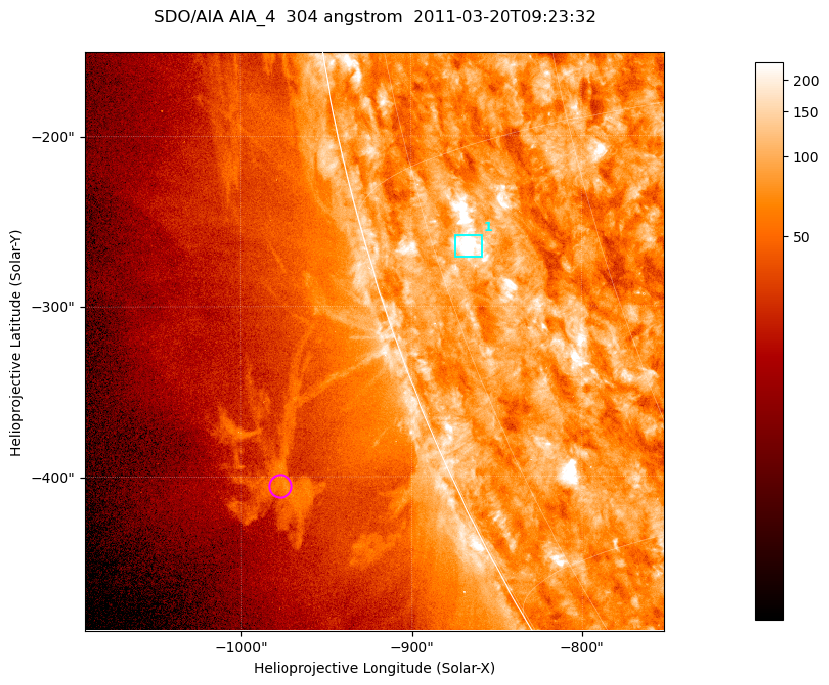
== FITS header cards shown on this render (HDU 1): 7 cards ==
TELESCOP= 'SDO/AIA '           / For AIA: SDO/AIA
INSTRUME= 'AIA_4   '           / For AIA: AIA_ATA1, AIA_ATA2, AIA_ATA3 or AIA_AT
WAVELNTH=                  304 / [angstrom] Wavelength
WAVEUNIT= 'angstrom'           / Wavelength unit: angstrom
DATE-OBS= '2011-03-20T09:23:32.123' / [ISO] Date when observation started; ISO 8
CTYPE1  = 'HPLN-TAN'           / CTYPE1; Typically HPLN
CTYPE2  = 'HPLT-TAN'           / CTYPE2; Typically HPLT

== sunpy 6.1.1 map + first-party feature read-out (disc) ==
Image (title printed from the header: SDO/AIA AIA_4  304 angstrom  2011-03-20T09:23:32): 566 x 566 px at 0.6 arcsec/px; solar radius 964 arcsec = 1605 px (partial field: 1.8% of the solar disc is inside the frame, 45% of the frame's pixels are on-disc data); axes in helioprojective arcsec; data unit not stated in the header (colour bar unlabelled)
Orientation: roll -0.132 deg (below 1 deg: not rotated)
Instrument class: DISC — disc imager (sunpy class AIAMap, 304 A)
Bright regions (active regions / flare kernels): reference = the on-disc median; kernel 5 px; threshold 5 sigma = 129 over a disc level ~78.7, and >= 1.15x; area >= 320 px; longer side >= 7 px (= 4.2 arcsec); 1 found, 1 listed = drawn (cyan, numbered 1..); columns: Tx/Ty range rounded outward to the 2 arcsec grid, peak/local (2 s.f.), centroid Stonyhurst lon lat
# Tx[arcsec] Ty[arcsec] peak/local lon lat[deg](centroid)
1 -876..-858 -272..-258 6.1 -71 -18
Off-limb structures (1.02-1.3 R_sun): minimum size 160 px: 2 found; the strongest spans PA ~110..115 deg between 1.07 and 1.13 R_sun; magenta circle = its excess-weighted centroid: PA ~115 deg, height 1.1 R_sun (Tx ~-978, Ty ~-406 arcsec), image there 2.4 x the reference